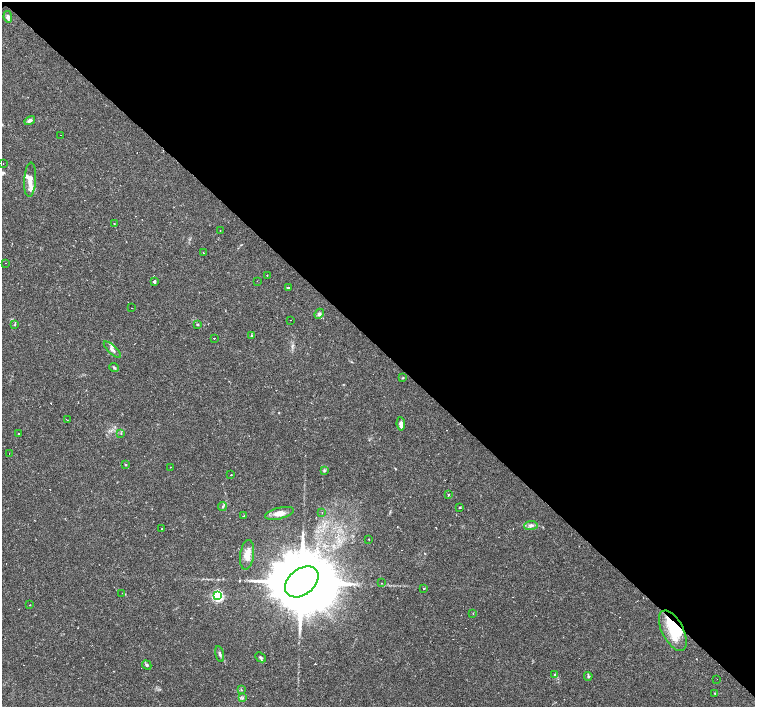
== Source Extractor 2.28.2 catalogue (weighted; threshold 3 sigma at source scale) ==
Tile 3 of 4 x 4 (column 3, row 1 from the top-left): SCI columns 3011-4515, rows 4382-5791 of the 6021 x 6009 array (HDU 1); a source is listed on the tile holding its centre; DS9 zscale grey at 2 x 2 block average (1 PNG px = mean of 2 x 2 image px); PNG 757 x 709 px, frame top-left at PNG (2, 2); each listed source drawn as its Kron ellipse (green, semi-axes under 4 px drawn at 4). Shown black and unused: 49% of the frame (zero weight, under 2 of 3 exposures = <1% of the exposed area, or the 3 px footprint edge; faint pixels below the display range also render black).
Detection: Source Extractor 2.28.2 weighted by HDU 2 'WHT'; one run over the whole footprint, this tile lists its part. Background 0.0388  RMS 0.0031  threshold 0.0141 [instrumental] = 3 sigma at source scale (4.5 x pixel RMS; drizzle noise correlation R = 1.50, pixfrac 1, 0.0396/0.0396 arcsec/px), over >= 5 px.
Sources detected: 85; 2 inside a brighter object's white glare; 20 cosmic-ray / hot-pixel residue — neither listed nor drawn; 4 inside a brighter listed object's ellipse — not listed separately; the other 59 listed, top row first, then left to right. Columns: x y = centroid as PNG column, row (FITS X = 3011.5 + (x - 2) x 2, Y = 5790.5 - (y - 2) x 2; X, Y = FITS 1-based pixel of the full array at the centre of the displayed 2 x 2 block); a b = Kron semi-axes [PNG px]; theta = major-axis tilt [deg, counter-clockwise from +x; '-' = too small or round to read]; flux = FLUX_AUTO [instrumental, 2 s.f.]
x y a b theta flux
8 17 6 4 -83 1.9
30 121 5 3 - 2.1
60 135 2 2 - 0.46
3 163 2 2 - 0.23
30 180 17 6 87 6.4
114 223 2 2 - 0.48
220 231 2 2 - 0.79
203 253 2 2 - 0.39
6 263 2 2 - 0.49
267 275 2 2 - 0.78
257 281 2 2 - 0.5
154 282 3 2 - 1.7
288 288 3 2 - 1.1
131 308 2 2 - 0.32
319 314 5 4 - 1.8
290 320 2 2 - 0.29
15 325 3 2 - 0.39
197 325 3 3 - 0.7
252 336 4 3 - 0.84
214 338 2 2 - 2.6
112 350 11 3 -43 2.4
114 368 5 3 - 0.99
403 378 3 2 - 0.47
67 420 2 2 - 0.49
401 424 6 3 -81 3.5
121 433 3 2 - 0.39
18 434 2 2 - 0.48
9 453 2 2 - 1.5
126 465 4 2 - 0.47
170 467 2 2 - 0.38
324 470 4 3 - 0.81
231 475 2 2 - 1.8
448 495 2 2 - 4.5
222 506 4 2 - 0.74
460 507 2 2 - 1.4
279 513 15 5 13 5.6
322 513 2 2 - 0.21
244 516 2 2 - 0.64
531 525 6 4 5 2.5
162 529 3 2 - 0.96
368 539 2 2 - 0.45
247 555 15 7 82 7
302 582 19 13 39 11000
381 583 2 2 - 0.32
424 588 2 2 - 0.6
122 593 2 2 - 0.23
217 596 4 3 - 110
30 605 2 2 - 0.38
473 613 3 2 - 0.41
673 631 22 10 -63 16
220 654 8 3 -77 1.4
260 657 6 3 -42 1.2
147 665 5 4 - 1.4
555 674 3 2 - 0.55
588 676 4 3 - 0.83
717 679 2 2 - 0.72
241 690 3 2 - 0.44
714 693 2 2 - 0.66
243 698 4 2 - 0.69
Diffuse or blended objects may show on this block-average render without a row.